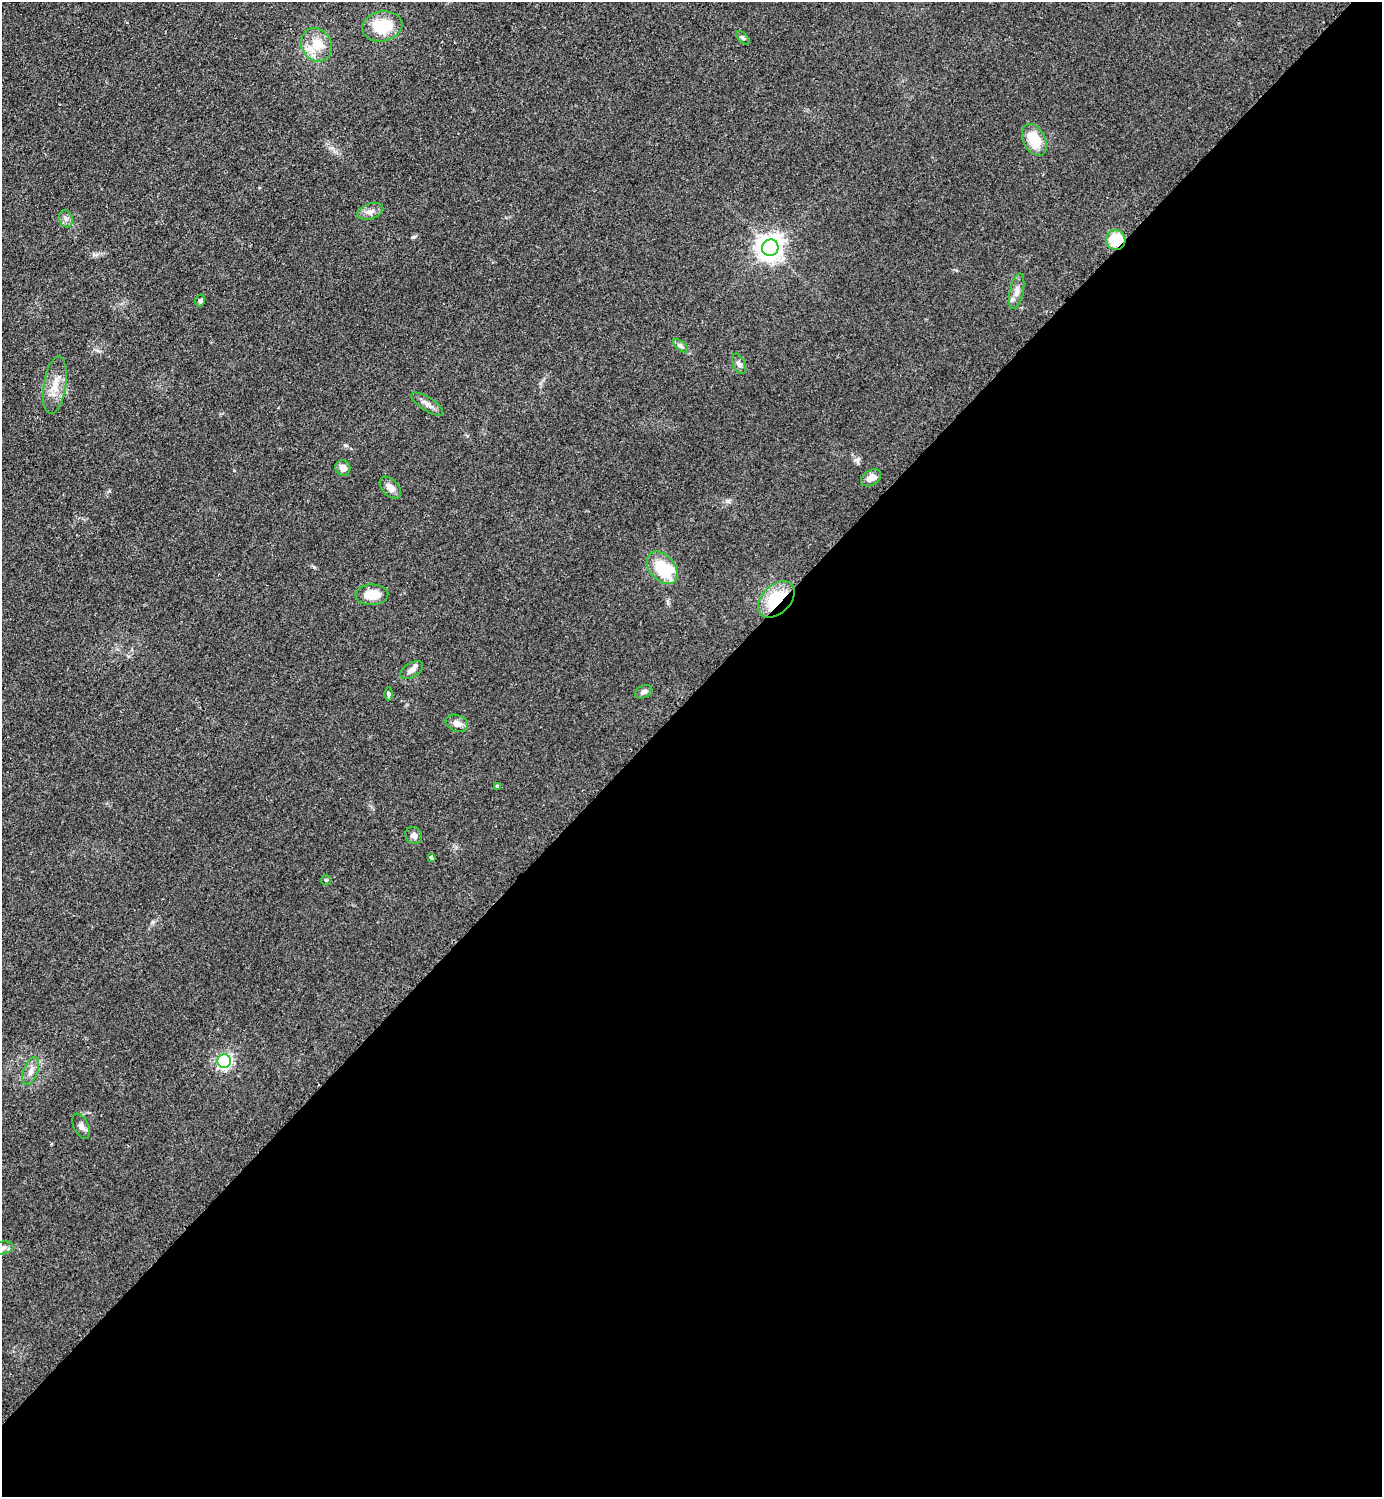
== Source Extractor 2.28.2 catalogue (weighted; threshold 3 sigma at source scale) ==
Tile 15 of 4 x 4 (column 3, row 4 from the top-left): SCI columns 3076-4455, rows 9-1503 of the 6004 x 6004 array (HDU 1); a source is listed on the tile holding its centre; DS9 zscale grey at full resolution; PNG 1384 x 1499 px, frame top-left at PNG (2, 2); each listed source drawn as its Kron ellipse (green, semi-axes under 4 px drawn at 4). Shown black and unused: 54% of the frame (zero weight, under 2 of 3 exposures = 1% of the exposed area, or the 3 px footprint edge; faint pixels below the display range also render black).
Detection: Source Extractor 2.28.2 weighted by HDU 2 'WHT'; one run over the whole footprint, this tile lists its part. Background 0.0782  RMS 0.0082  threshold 0.0367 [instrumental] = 3 sigma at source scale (4.5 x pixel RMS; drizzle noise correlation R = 1.50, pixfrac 1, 0.05/0.05 arcsec/px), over >= 5 px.
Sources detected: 34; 2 inside a brighter listed object's ellipse — not listed separately; the other 32 listed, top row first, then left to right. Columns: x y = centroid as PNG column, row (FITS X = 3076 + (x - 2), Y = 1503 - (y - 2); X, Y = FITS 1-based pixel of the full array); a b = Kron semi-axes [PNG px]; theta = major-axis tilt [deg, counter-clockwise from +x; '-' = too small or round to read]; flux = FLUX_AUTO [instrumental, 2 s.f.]
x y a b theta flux
382 26 20 15 10 30
743 38 8 4 -45 1.5
317 45 17 15 -59 18
1034 140 17 11 -63 23
370 211 13 7 18 4.9
66 219 9 6 -73 2.9
1116 240 10 9 - 27
770 248 8 8 - 820
1017 291 18 6 78 5.4
200 301 6 4 77 1.3
681 346 9 4 -42 2
739 364 11 6 -66 2.7
55 385 29 11 81 13
427 404 18 6 -33 4.5
343 468 8 7 - 5
871 478 11 7 32 6.4
390 488 13 8 -46 6.2
662 568 19 12 -49 31
372 595 16 10 2 14
776 599 21 14 44 41
411 670 13 7 32 3.9
644 692 9 6 26 2.6
389 694 6 4 -90 1.2
457 723 11 8 -22 5.2
497 787 4 4 - 1.2
414 835 9 8 - 3.8
431 857 4 3 - 3.7
326 880 5 5 - 1.1
224 1061 7 6 - 190
31 1071 14 7 69 5.4
81 1126 13 7 -65 3.7
2 1248 12 6 10 3.3
Overlapping masked pixels (flux is a lower limit): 2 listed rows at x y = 1116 240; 776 599
Isophote crosses this tile's border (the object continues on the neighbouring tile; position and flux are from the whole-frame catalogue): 1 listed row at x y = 2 1248
Unlisted compact peaks at least as high as the median listed source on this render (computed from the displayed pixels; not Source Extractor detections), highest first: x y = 314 567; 728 501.